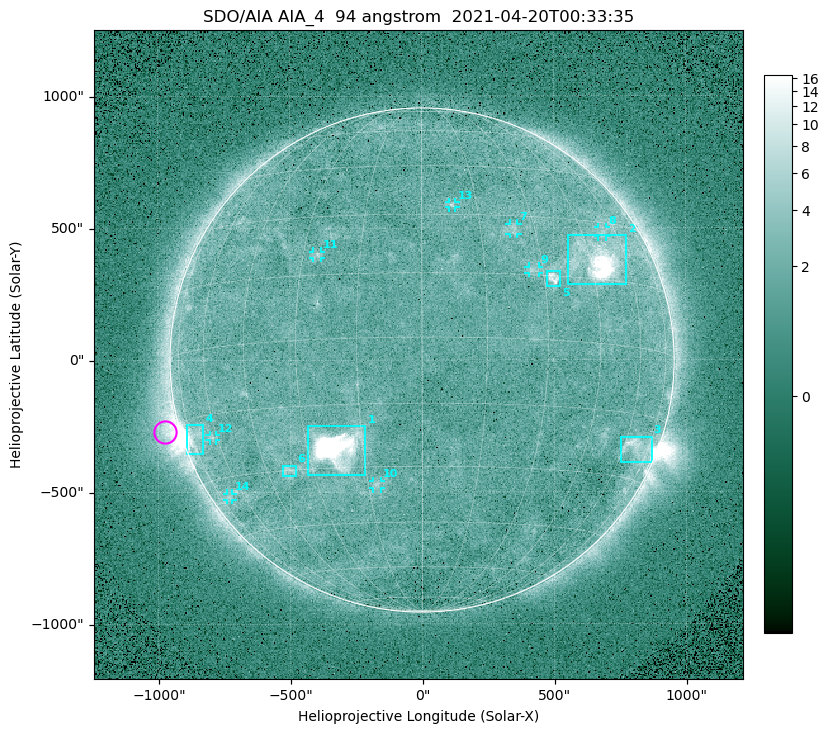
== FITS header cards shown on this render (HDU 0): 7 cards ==
TELESCOP= 'SDO/AIA '
INSTRUME= 'AIA_4   '
WAVELNTH=                   94
WAVEUNIT= 'angstrom'
DATE-OBS= '2021-04-20T00:33:35.12'
CTYPE1  = 'HPLN-TAN'
CTYPE2  = 'HPLT-TAN'

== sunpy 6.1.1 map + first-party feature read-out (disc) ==
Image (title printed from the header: SDO/AIA AIA_4  94 angstrom  2021-04-20T00:33:35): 512 x 512 px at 4.8 arcsec/px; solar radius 955 arcsec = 199 px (full disc in frame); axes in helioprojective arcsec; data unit not stated in the header (colour bar unlabelled)
Orientation: roll -0.137 deg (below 1 deg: not rotated)
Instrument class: DISC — disc imager (sunpy class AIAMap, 94 A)
Bright regions (active regions / flare kernels): reference = the median radial profile (limb darkening/brightening removed); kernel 5 px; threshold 5 sigma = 2.41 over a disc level ~1.72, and >= 1.15x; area >= 9 px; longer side >= 5 px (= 24 arcsec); searched inside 0.97 R_sun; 14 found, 14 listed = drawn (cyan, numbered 1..; 8 of them under ~33 arcsec drawn as corner ticks so the feature stays visible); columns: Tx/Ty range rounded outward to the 10 arcsec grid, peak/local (2 s.f.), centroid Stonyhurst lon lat
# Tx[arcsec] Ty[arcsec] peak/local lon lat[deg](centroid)
1 -430..-210 -440..-250 395 -22 -25
2 550..780 280..470 29 +48 +20
3 750..870 -390..-290 4.7 +67 -22
4 -900..-830 -360..-240 6.8 -72 -19
5 470..530 280..340 5.7 +33 +15
6 -530..-480 -440..-400 3.1 -38 -30
7 330..370 470..520 2.9 +24 +26
8 670..700 460..500 2.9 +54 +27
9 400..450 330..360 3 +27 +16
10 -190..-160 -490..-450 3.1 -13 -34
11 -410..-380 390..410 2.9 -26 +20
12 -810..-780 -300..-280 2.8 -62 -20
13 100..130 580..600 2.9 +8 +33
14 -740..-720 -530..-500 2.3 -68 -35
Off-limb structures (1.02-1.3 R_sun): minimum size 50 px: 5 found; the strongest spans PA ~90..115 deg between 1.02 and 1.21 R_sun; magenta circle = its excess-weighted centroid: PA ~105 deg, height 1.06 R_sun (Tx ~-980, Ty ~-270 arcsec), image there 5.1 x the reference